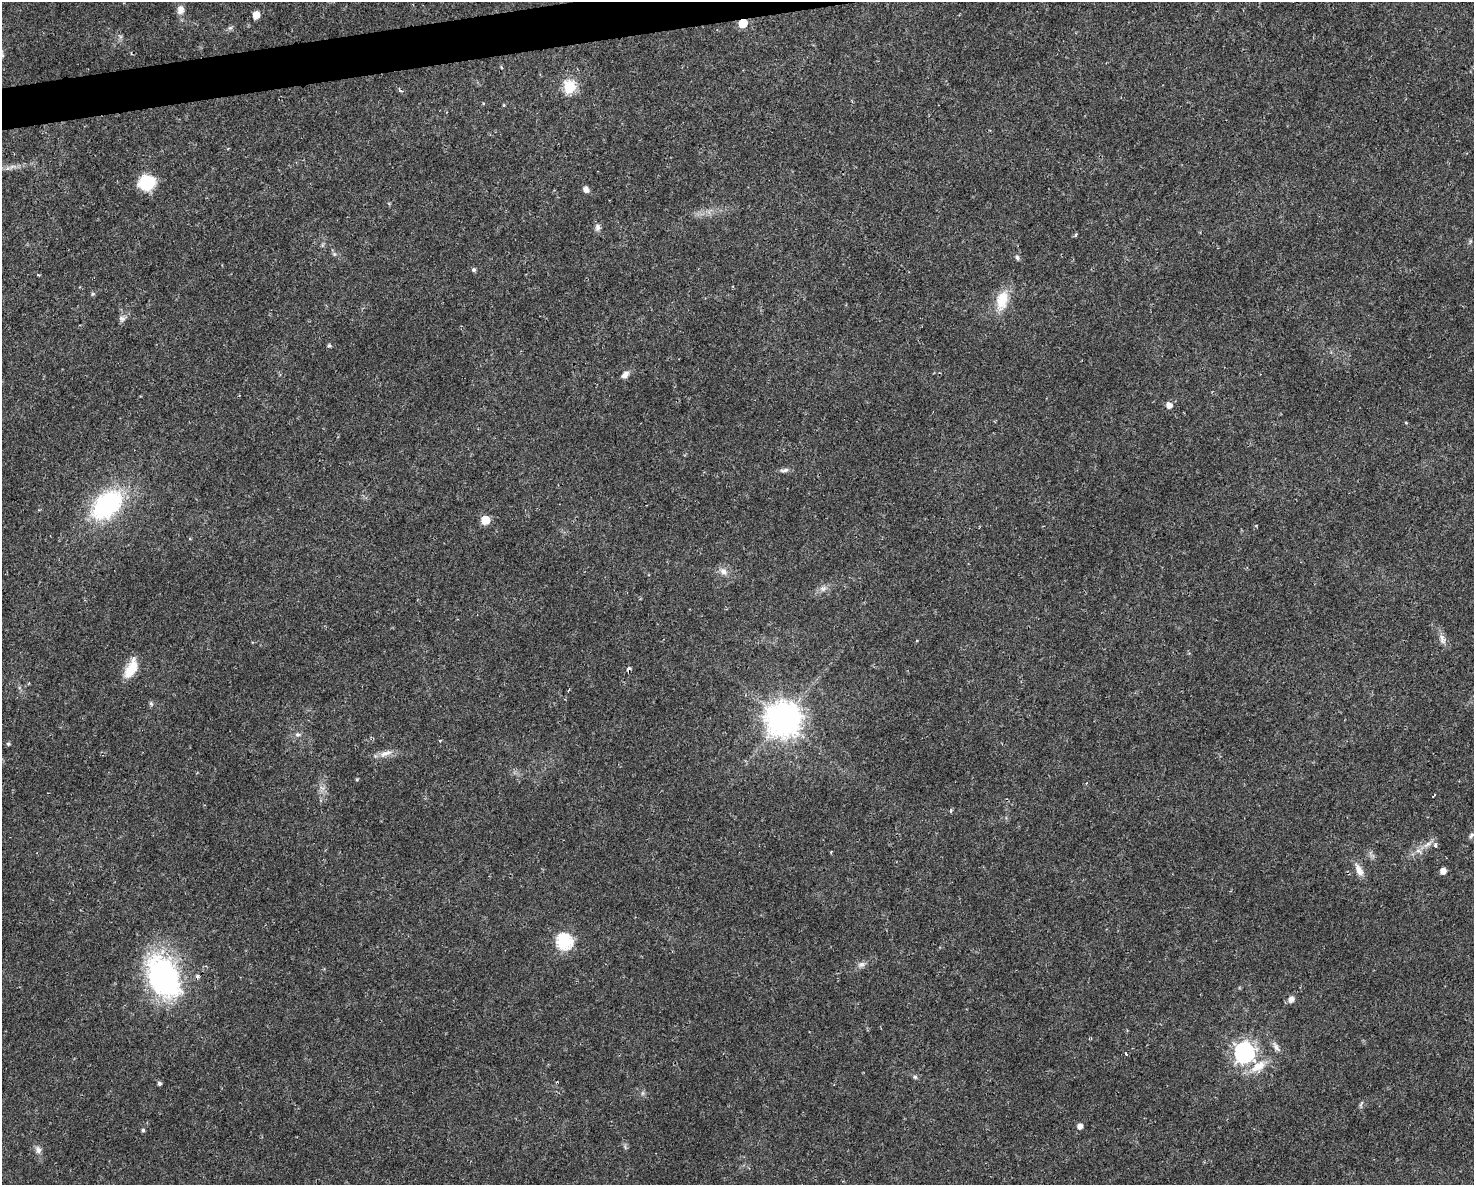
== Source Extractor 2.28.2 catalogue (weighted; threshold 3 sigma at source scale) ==
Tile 8 of 3 x 4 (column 2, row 3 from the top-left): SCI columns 1535-3006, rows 1185-2367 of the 4496 x 4734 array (HDU 1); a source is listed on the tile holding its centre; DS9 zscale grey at full resolution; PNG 1476 x 1187 px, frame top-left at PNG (2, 2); no overlay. Shown black and unused: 2% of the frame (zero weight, under 2 of 3 exposures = <1% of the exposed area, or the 3 px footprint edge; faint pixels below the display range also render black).
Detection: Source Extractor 2.28.2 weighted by HDU 2 'WHT'; one run over the whole footprint, this tile lists its part. Background 0.0169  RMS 0.0028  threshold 0.0124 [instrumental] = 3 sigma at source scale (4.5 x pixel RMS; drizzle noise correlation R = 1.50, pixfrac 1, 0.0396/0.0396 arcsec/px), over >= 5 px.
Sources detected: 62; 2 cosmic-ray / hot-pixel residue — not listed; the other 60 listed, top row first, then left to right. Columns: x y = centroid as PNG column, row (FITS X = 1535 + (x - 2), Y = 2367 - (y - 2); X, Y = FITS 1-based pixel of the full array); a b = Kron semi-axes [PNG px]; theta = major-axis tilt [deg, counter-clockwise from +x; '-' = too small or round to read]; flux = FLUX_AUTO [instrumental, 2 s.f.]
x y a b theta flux
180 10 11 8 77 1.8
256 15 5 5 - 3.4
743 23 5 5 - 11
230 28 6 6 - 0.59
570 87 6 6 - 30
504 105 5 3 - 0.26
12 167 10 5 23 1.1
147 183 17 14 17 9.8
586 189 5 5 - 1.7
598 227 10 7 84 1.1
1076 235 4 3 - 0.51
334 254 5 5 - 0.43
1017 257 7 5 -78 0.65
473 270 5 5 - 0.6
93 294 6 5 - 0.42
1002 300 28 15 76 6.8
122 319 9 8 - 1
329 345 5 5 - 0.4
625 375 10 7 42 1.4
1169 405 6 5 - 1.8
1406 423 3 3 - 0.31
784 470 13 5 10 0.98
107 505 36 24 43 35
485 520 6 5 - 9.3
724 571 11 8 -41 1.8
823 589 10 8 22 1.3
1442 639 16 7 -69 1.6
131 669 24 11 63 5.5
151 704 7 5 -68 0.52
783 719 10 10 - 570
297 735 8 6 -1 0.79
440 740 3 3 - 0.32
8 744 6 4 -21 0.38
386 753 19 7 17 2.2
357 779 4 4 - 0.31
322 788 9 3 -32 0.71
1434 795 4 2 - 0.24
950 811 6 3 90 0.4
1471 835 9 5 46 0.66
1427 844 16 5 35 1.9
1435 845 4 4 - 1.6
831 852 3 3 - 0.41
1359 871 15 8 -65 2.5
1443 871 5 5 - 2.3
564 941 7 7 - 58
861 965 12 7 20 1.2
197 976 5 4 - 1
163 977 46 31 -65 59
1291 999 6 5 - 1.7
1277 1047 14 6 -55 1.2
1244 1053 8 7 - 150
1126 1054 6 2 -61 0.28
1258 1066 25 12 32 5
915 1077 7 6 - 0.56
159 1083 5 4 - 0.71
643 1093 7 4 71 0.5
1361 1104 10 4 67 0.54
1080 1126 5 5 - 1.6
143 1130 4 4 - 0.59
38 1150 11 7 -81 1.3
Overlapping masked pixels (flux is a lower limit): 1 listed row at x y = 743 23